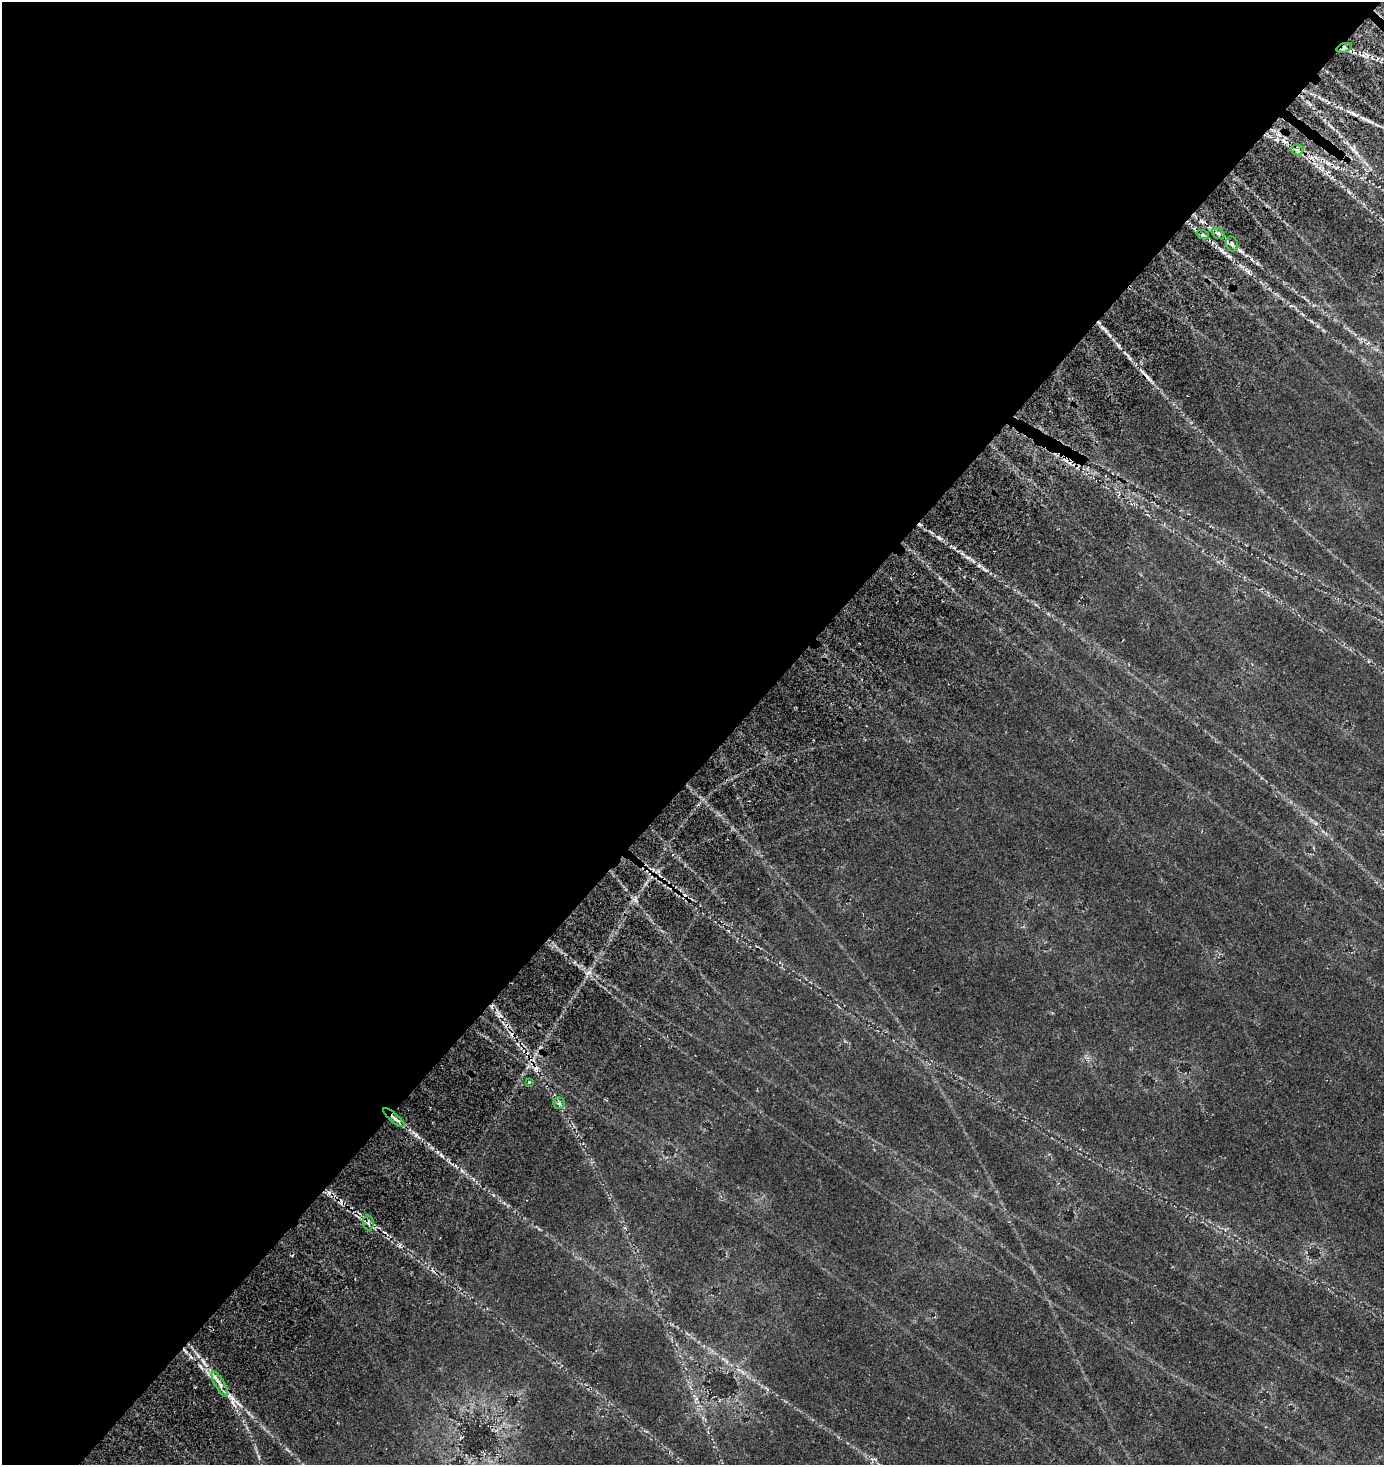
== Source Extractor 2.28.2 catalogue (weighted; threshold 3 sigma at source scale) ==
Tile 5 of 4 x 4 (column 1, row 2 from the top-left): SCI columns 280-1661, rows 3176-4638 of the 6331 x 6330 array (HDU 1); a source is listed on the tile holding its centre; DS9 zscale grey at full resolution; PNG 1386 x 1467 px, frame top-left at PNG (2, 2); each listed source drawn as its Kron ellipse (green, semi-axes under 4 px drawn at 4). Shown black and unused: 53% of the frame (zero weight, under 3 of 5 exposures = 11% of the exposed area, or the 3 px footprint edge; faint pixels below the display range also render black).
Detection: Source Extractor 2.28.2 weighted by HDU 2 'WHT'; one run over the whole footprint, this tile lists its part. Background 0.14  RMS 0.026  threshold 0.115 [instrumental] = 3 sigma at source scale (4.5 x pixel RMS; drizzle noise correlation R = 1.50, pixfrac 1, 0.05/0.05 arcsec/px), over >= 5 px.
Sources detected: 13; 3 cosmic-ray / hot-pixel residue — neither listed nor drawn; the other 10 listed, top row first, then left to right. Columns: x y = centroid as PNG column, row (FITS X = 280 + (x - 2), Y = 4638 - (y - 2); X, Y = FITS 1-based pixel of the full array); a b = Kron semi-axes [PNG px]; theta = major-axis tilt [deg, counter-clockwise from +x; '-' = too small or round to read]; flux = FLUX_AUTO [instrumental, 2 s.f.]
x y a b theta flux
1344 48 8 4 18 6
1297 150 6 5 - 6.1
1218 234 7 5 -32 5.9
1203 235 6 4 -18 4.5
1232 244 8 5 -74 7.4
529 1082 3 3 - 8.1
559 1103 6 6 - 5.3
394 1118 14 2 -41 8.9
368 1223 7 5 -82 7.1
220 1384 14 4 -60 14
Overlapping masked pixels (flux is a lower limit): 2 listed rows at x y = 1344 48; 394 1118
Unlisted compact peaks at least as high as the median listed source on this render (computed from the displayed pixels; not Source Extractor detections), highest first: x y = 939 537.